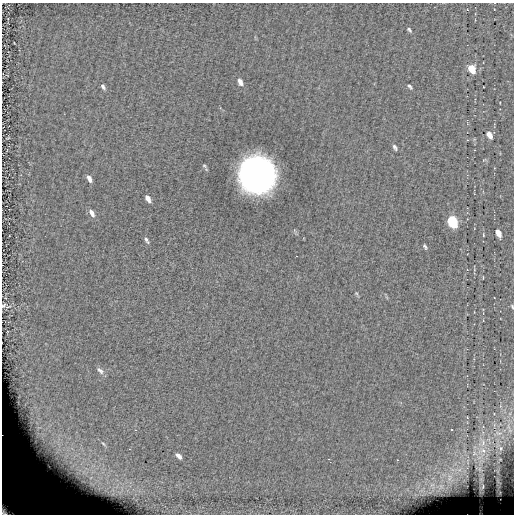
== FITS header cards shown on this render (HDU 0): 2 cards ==
NAXIS1  =                  512 / length of data axis 1
NAXIS2  =                  512 / length of data axis 2

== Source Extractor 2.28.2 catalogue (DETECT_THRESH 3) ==
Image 512 x 512 px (HDU 0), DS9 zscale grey, 1 PNG px = 1 image px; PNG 516 x 516 px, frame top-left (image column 1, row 512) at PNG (2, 3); no overlay
Background 0.00339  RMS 8.9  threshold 26.8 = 3 sigma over >= 5 px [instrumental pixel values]
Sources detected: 40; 1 with non-positive FLUX_AUTO (blend fragments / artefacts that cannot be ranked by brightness) is not listed; the other 39 listed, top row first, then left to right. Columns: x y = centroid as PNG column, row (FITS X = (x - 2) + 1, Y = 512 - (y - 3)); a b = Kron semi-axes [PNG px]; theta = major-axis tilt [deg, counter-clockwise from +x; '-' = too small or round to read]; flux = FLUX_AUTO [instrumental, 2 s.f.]
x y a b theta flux
409 30 6 4 -50 1100
472 69 7 5 -60 16000
240 82 9 6 -66 2800
103 86 6 4 -62 1500
410 86 7 4 -53 1100
489 135 7 4 -60 4900
395 147 7 4 -60 1500
204 166 7 4 -20 910
257 175 24 23 - 330000
89 178 7 4 -63 2800
148 199 7 4 -59 3300
92 213 11 5 -60 3000
452 222 8 5 -63 59000
498 233 7 4 -66 4600
483 235 3 2 - 460
147 240 9 4 -61 1400
425 247 6 3 -58 1000
483 277 3 2 - 450
356 293 7 4 -58 770
5 306 15 8 -10 2800
512 306 5 3 - 630
100 370 11 6 -44 2200
451 430 3 3 - 900
498 433 12 6 -6 4100
482 443 16 12 66 11000
500 448 8 8 - 3200
482 451 18 13 23 13000
179 456 9 5 -42 3600
500 459 6 5 - 1100
479 469 16 9 -27 5400
458 470 16 8 7 7200
497 471 11 7 -74 2900
450 478 18 10 -63 9000
481 479 21 6 83 4200
498 481 14 5 -67 2400
441 486 10 7 75 3600
482 487 10 5 59 1800
11 492 11 8 27 9000
11 507 29 20 -25 120000
At the frame edge (FLAGS 8, measured only in part): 3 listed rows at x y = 5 306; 512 306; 11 507
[1 non-positive-flux detection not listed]